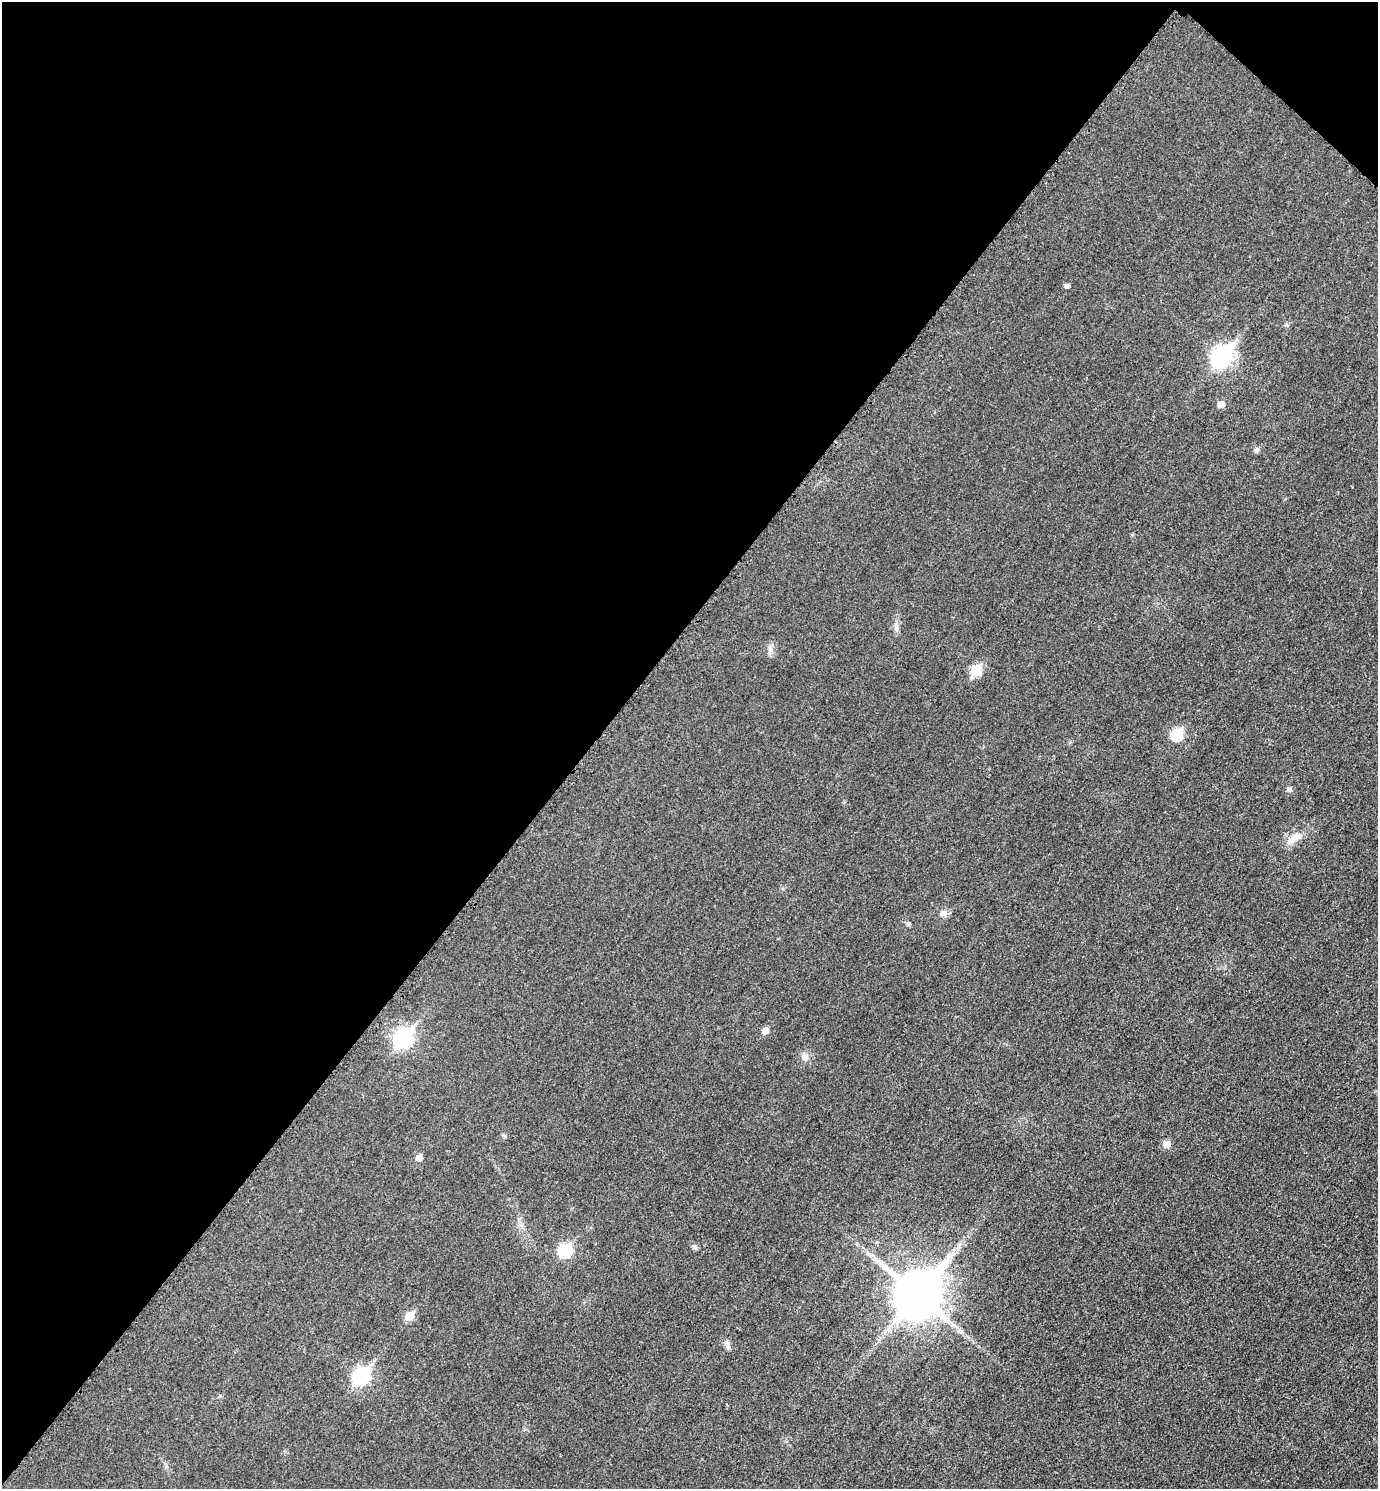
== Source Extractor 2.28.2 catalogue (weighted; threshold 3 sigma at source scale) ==
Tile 2 of 4 x 4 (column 2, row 1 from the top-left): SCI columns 1539-2914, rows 4478-5964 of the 5978 x 5975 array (HDU 1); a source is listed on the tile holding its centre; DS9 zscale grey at full resolution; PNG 1380 x 1491 px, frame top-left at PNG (2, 2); no overlay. Shown black and unused: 44% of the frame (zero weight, under 3 of 4 exposures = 1% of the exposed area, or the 3 px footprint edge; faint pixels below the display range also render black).
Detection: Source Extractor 2.28.2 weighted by HDU 2 'WHT'; one run over the whole footprint, this tile lists its part. Background 0.0434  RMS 0.0064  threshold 0.029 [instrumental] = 3 sigma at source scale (4.5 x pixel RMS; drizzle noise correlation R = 1.50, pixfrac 1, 0.05/0.05 arcsec/px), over >= 5 px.
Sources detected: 23; all 23 listed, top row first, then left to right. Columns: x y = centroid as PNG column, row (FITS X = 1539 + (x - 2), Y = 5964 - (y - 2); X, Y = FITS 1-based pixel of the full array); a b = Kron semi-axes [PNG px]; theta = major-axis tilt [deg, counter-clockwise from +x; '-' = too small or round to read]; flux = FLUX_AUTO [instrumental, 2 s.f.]
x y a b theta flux
1067 286 5 4 - 2.2
1221 357 10 8 45 280
1221 404 6 6 - 5.4
1257 450 8 5 53 1.5
897 627 9 4 -71 1.7
770 650 10 6 81 2.7
976 670 7 6 - 31
1177 734 7 6 - 38
1289 789 6 6 - 2.1
1294 838 25 9 33 8
943 913 10 9 - 3.4
908 924 6 5 - 1.1
765 1030 6 5 - 5.9
403 1038 9 8 - 190
805 1057 12 8 -65 3.7
1167 1144 6 6 - 7.8
419 1158 6 5 - 6.9
695 1247 8 6 -44 1.6
565 1250 8 7 - 56
918 1294 16 13 58 2800
409 1316 7 6 - 14
727 1346 12 6 -67 2.5
361 1376 9 7 45 140
Unlisted compact peaks at least as high as the median listed source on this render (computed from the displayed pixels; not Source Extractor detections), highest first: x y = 503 1135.